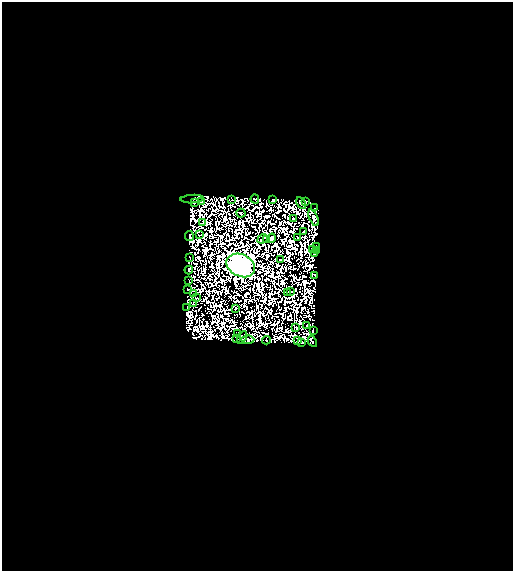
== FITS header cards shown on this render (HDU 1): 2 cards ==
NAXIS1  =                  511
NAXIS2  =                  569

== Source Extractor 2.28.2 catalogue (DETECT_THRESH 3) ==
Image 511 x 569 px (HDU 1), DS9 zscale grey, 1 PNG px = 1 image px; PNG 515 x 573 px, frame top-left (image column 1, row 569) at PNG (2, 2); each listed source drawn as its Kron ellipse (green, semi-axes under 4 px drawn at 4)
Background 2.07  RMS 1.2e-04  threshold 3.72e-04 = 3 sigma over >= 5 px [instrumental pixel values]
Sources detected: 109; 60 with non-positive FLUX_AUTO (blend fragments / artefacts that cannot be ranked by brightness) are neither listed nor drawn; the other 49 listed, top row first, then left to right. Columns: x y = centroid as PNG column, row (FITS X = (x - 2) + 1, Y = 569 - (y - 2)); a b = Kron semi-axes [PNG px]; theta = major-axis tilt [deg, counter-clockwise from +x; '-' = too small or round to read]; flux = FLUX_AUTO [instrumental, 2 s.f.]
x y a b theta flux
192 199 12 2 3 24
255 199 4 2 - 15
273 199 3 2 - 22
232 200 2 2 - 22
306 201 3 2 - 17
201 202 2 2 - 4.2
194 203 3 3 - 6.2
301 203 6 3 -60 10
315 208 2 2 - 5.7
241 213 4 2 - 7.5
294 218 2 2 - 23
313 218 9 3 -68 44
202 223 3 2 - 9.5
304 232 4 2 - 5
200 235 3 2 - 13
189 236 5 3 - 20
271 238 5 3 - 510
297 238 3 2 - 15
263 239 5 2 - 13
266 240 2 2 - 1.1
316 246 2 2 - 6.5
312 250 2 2 - 16
316 250 3 2 - 3.2
315 254 3 3 - 6.2
189 257 3 2 - 29
280 260 2 2 - 11
241 265 15 11 -27 130000
189 270 4 3 - 6
315 275 4 2 - 19
188 280 3 2 - 13
187 289 3 2 - 35
287 292 2 2 - 9.8
291 292 2 2 - 13
193 294 2 2 - 19
196 298 3 2 - 6.7
193 303 4 2 - 19
187 308 3 2 - 1.6
235 308 2 2 - 16
307 326 3 2 - 10
296 327 4 2 - 30
313 330 4 2 - 7
237 333 2 2 - 3.1
242 337 7 4 61 2.5
236 338 3 2 - 13
248 340 6 4 3 19
266 340 4 2 - 27
298 341 3 2 - 16
312 341 6 3 -61 31
302 343 3 2 - 23
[60 non-positive-flux detections neither listed nor drawn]